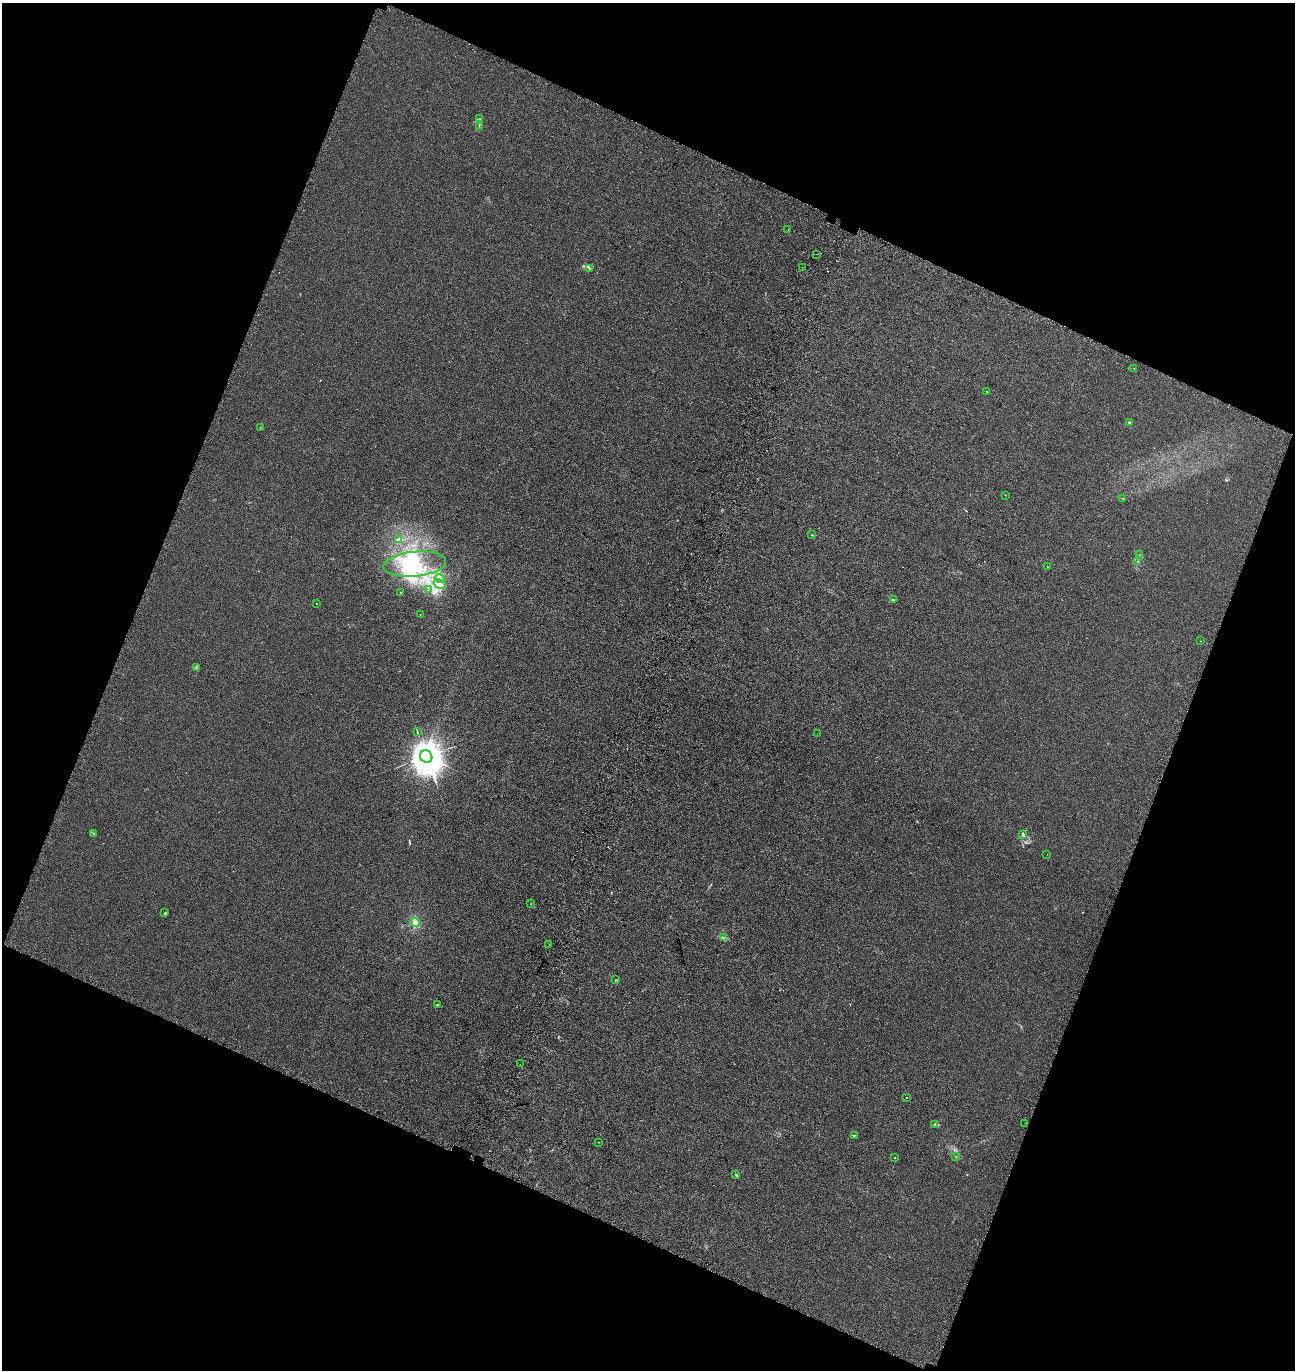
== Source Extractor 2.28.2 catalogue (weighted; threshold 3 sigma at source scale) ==
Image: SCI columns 327-5495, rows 146-5617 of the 5884 x 5755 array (HDU 1 of 3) = the unmasked area's bounding box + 8 px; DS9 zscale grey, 4 x 4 block average (1 PNG px = mean of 4 x 4 image px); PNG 1297 x 1372 px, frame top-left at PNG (2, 3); each listed source drawn as its Kron ellipse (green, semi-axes under 4 px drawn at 4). Shown black and unused: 42% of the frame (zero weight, under 3 of 4 exposures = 9% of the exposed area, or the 3 px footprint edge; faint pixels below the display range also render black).
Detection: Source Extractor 2.28.2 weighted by HDU 2 'WHT'. Background 8.24e-04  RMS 0.0037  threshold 0.0166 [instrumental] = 3 sigma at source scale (4.5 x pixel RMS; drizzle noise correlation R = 1.50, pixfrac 1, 0.0396/0.0396 arcsec/px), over >= 5 px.
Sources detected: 58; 2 too faint to see at this stretch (4 x 4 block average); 2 inside a brighter object's white glare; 3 cosmic-ray / hot-pixel residue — neither listed nor drawn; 1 coinciding with a brighter row at this scale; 1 inside a brighter listed object's ellipse — not listed separately; the other 49 listed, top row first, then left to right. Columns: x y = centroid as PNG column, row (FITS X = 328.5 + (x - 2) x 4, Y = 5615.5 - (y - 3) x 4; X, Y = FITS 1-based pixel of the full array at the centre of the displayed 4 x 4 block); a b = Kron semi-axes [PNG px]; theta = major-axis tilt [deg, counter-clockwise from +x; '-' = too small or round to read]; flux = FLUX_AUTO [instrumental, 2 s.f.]
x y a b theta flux
480 118 2 2 - 0.84
479 126 2 2 - 0.53
788 229 2 2 - 0.28
816 254 2 2 - 0.57
802 267 2 2 - 0.68
590 268 3 2 - 1.4
1134 368 2 2 - 0.53
986 391 2 2 - 0.79
1129 422 2 2 - 6.2
260 428 2 2 - 0.58
1005 495 2 2 - 0.63
1123 498 2 2 - 0.83
812 535 3 2 - 1.2
398 540 2 2 - 0.83
1139 555 2 2 - 0.56
1138 562 2 2 - 3.9
415 564 31 12 5 68
1047 567 2 2 - 0.71
440 579 5 3 - 5.5
439 584 6 2 -29 3.9
428 590 2 2 - 0.96
401 593 2 2 - 0.92
893 600 3 2 - 2.5
316 603 2 2 - 0.71
420 614 2 2 - 0.54
1201 641 2 2 - 0.42
196 667 3 2 - 2
417 732 2 2 - 1.1
817 733 2 2 - 0.37
426 756 6 6 - 7700
93 834 2 2 - 0.52
1023 835 4 2 - 1.9
1047 854 2 2 - 0.43
531 904 2 2 - 0.58
165 913 2 2 - 0.91
415 922 5 4 - 8.3
723 938 2 2 - 1.2
549 944 2 2 - 1.8
616 980 2 2 - 1.3
437 1005 3 2 - 1.5
520 1064 2 2 - 1.8
907 1098 2 2 - 0.73
1025 1123 2 2 - 0.35
935 1125 3 3 - 2.2
854 1136 2 2 - 0.99
598 1142 2 2 - 0.4
956 1157 2 2 - 0.57
895 1158 2 2 - 0.89
736 1175 2 2 - 1.7
Diffuse or blended objects may show on this block-average render without a row.